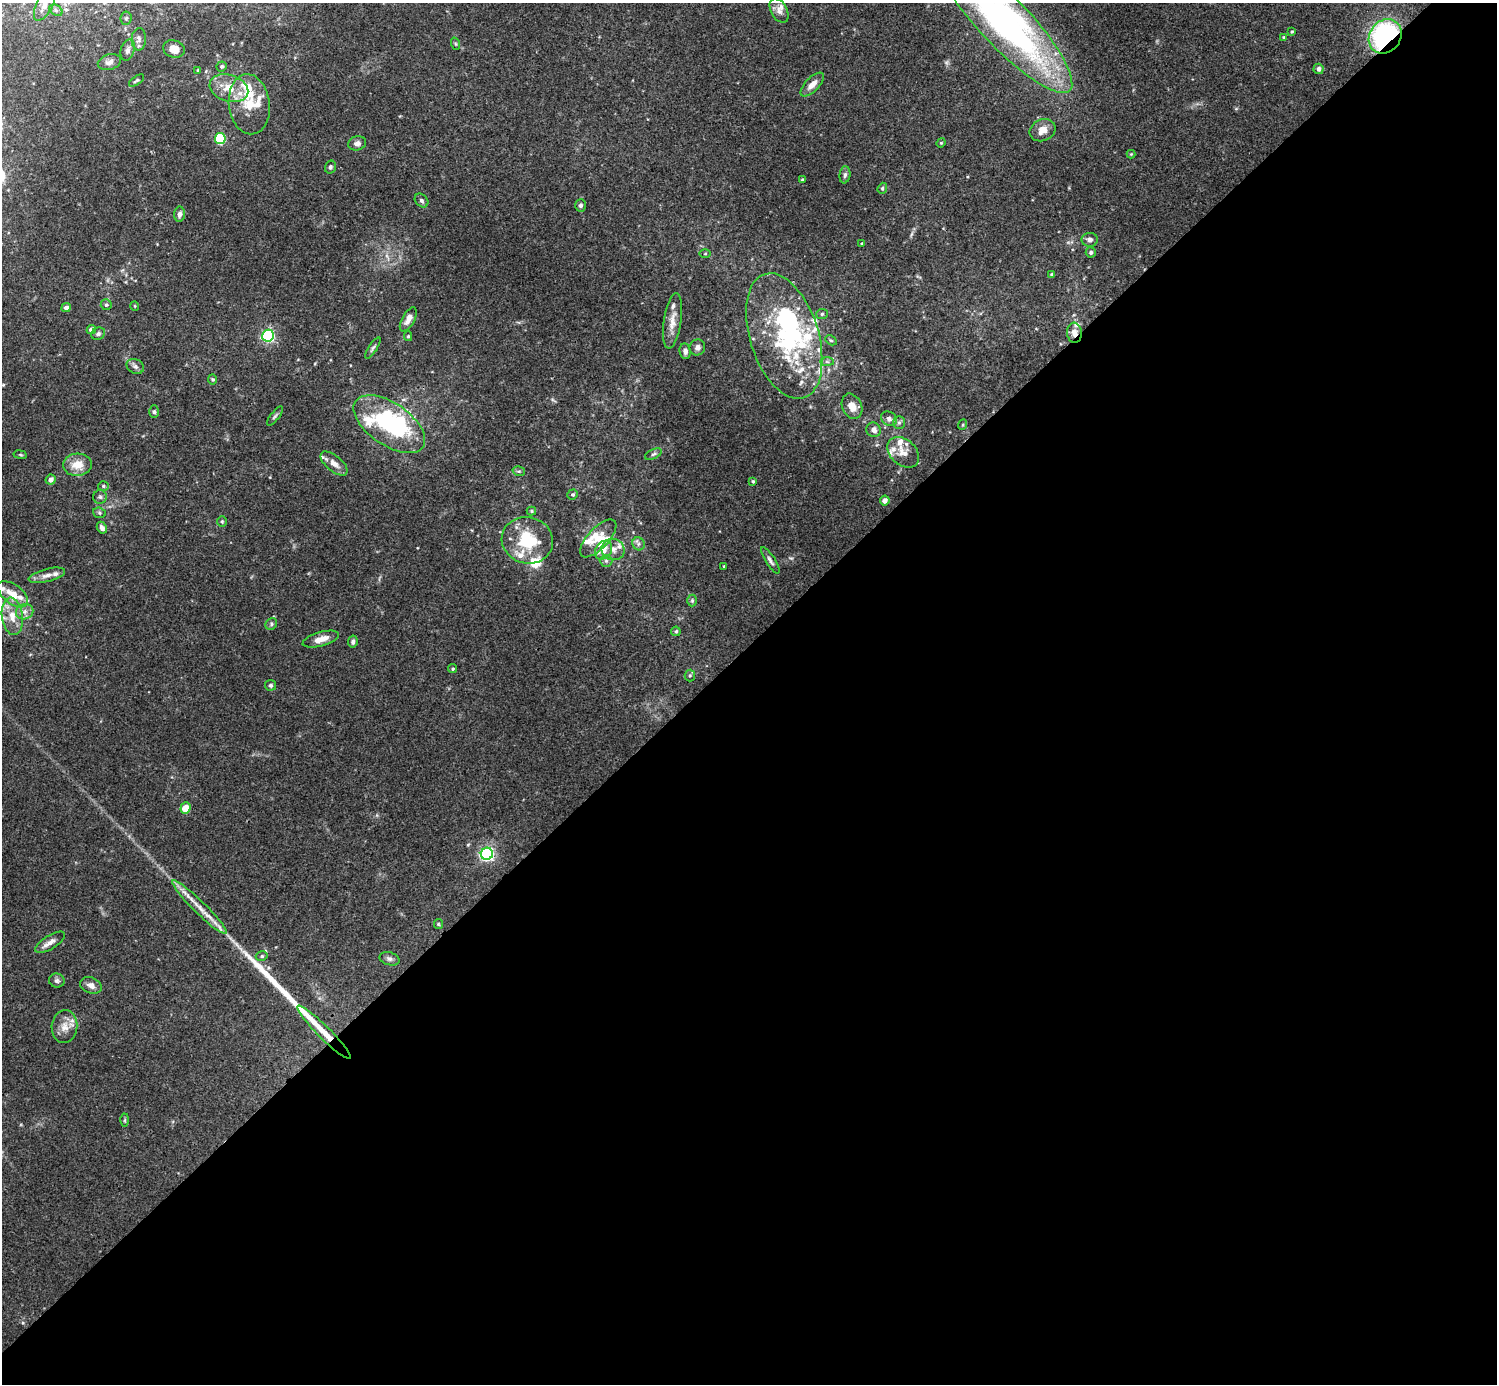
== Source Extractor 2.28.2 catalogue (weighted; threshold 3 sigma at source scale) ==
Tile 15 of 4 x 4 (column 3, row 4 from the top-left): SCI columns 2993-4487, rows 160-1541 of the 5988 x 5988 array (HDU 1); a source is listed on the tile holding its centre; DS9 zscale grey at full resolution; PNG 1499 x 1386 px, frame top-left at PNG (2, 3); each listed source drawn as its Kron ellipse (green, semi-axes under 4 px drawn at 4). Shown black and unused: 53% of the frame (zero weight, under 3 of 4 exposures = <1% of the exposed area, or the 3 px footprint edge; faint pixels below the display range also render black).
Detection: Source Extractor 2.28.2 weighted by HDU 2 'WHT'; one run over the whole footprint, this tile lists its part. Background 0.0754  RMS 0.0055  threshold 0.0247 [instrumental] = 3 sigma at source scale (4.5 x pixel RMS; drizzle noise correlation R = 1.50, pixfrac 1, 0.05/0.05 arcsec/px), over >= 5 px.
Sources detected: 151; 5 inside a brighter object's white glare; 1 long thin detection or spike segment (spike, bleed or trail) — neither listed nor drawn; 33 inside a brighter listed object's ellipse — not listed separately; the other 112 listed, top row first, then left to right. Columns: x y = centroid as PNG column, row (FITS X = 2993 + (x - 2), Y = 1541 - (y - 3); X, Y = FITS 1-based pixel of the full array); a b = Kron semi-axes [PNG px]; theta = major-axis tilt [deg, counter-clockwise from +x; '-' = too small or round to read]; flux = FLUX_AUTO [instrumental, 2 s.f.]
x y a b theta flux
44 5 17 8 63 4.8
56 10 7 5 -32 1.2
779 11 13 8 -60 3.4
126 18 6 5 - 1.1
1004 21 96 25 -47 300
1292 32 3 2 - 0.62
1385 36 18 15 52 93
1283 37 4 3 - 0.59
139 39 11 7 87 2.2
456 44 6 4 -71 0.72
174 49 11 8 -18 5.6
128 50 11 6 74 2.2
109 62 12 7 15 2.8
222 66 5 5 - 1.1
1318 69 5 5 - 2.2
198 70 4 3 - 0.5
136 81 8 3 34 0.85
812 84 15 7 46 4.7
229 88 20 13 -17 11
249 104 30 20 -83 17
1043 130 13 10 23 5.5
220 139 5 5 - 40
357 143 9 7 16 2.5
941 143 5 4 - 0.63
1131 154 4 4 - 0.51
330 167 6 5 - 1.3
845 175 8 5 82 1.5
802 180 4 3 - 0.88
882 188 6 4 69 0.84
421 201 7 6 - 1.3
580 205 6 5 - 1.5
180 214 8 5 86 1.9
1090 240 8 7 - 2.2
862 243 4 3 - 0.68
1091 252 5 5 - 1.2
705 254 6 4 2 0.68
1052 275 3 3 - 1.1
106 305 5 5 - 1.1
135 306 5 3 - 0.45
66 308 5 4 - 2.2
822 314 6 5 - 1
408 319 13 6 61 3.7
672 321 28 8 81 6.4
91 330 5 4 - 3.8
1074 333 10 7 -85 4
98 334 7 6 - 1.3
268 336 6 6 - 87
408 336 5 4 - 0.77
784 336 65 34 -72 76
831 340 6 4 -29 0.84
697 347 8 7 - 2.1
373 348 12 4 57 1.3
685 351 8 5 -82 2.1
827 361 7 4 -2 1.3
135 366 9 7 -25 1.9
213 379 5 4 - 0.87
852 406 13 9 -64 5.2
154 412 6 5 - 1.1
275 416 11 3 51 1.1
889 419 8 6 -31 2.4
899 423 6 5 - 1.2
389 424 41 21 -35 73
962 425 5 3 - 0.53
874 430 7 7 - 2.7
903 452 18 13 -42 5.8
653 454 9 4 25 1.3
20 455 7 3 -9 0.63
334 463 16 8 -40 4.5
77 465 14 11 5 8.5
519 471 6 4 -17 0.86
51 480 5 5 - 3.2
753 481 4 4 - 0.79
103 486 5 4 - 0.91
573 494 5 5 - 1.1
100 497 7 7 - 1.3
885 501 5 5 - 2.1
531 511 5 4 - 0.68
99 513 6 5 - 0.93
222 521 5 5 - 0.81
102 528 6 4 -61 2.2
598 538 24 10 47 8
527 540 26 23 -16 28
638 544 7 6 - 1.6
613 549 11 10 - 4.8
603 550 10 8 55 5.8
770 560 15 4 -57 2
606 561 6 6 - 1.4
724 566 4 3 - 0.76
47 575 19 6 14 3.8
13 594 17 9 -37 9.1
692 600 6 5 - 0.96
25 612 9 7 20 2.9
12 616 19 10 -83 8.4
271 624 6 5 - 1.1
676 631 5 4 - 0.86
321 639 19 7 16 6
353 642 6 4 79 1.5
453 669 4 4 - 0.89
690 675 6 5 - 0.99
270 685 5 5 - 1.1
185 808 5 5 - 8.5
487 854 6 6 - 130
199 907 38 6 -44 9.4
438 924 5 4 - 0.65
50 942 17 7 32 3.8
262 956 6 5 - 1.1
389 959 10 6 -15 1.9
57 981 8 7 - 1.6
91 985 11 8 -23 3.3
64 1027 16 13 84 6.5
324 1032 37 6 -45 9.5
125 1120 6 4 89 0.86
Overlapping masked pixels (flux is a lower limit): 3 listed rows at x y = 1385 36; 1074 333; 324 1032
Isophote crosses this tile's border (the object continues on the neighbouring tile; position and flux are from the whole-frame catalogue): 3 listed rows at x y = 44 5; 1004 21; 12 616